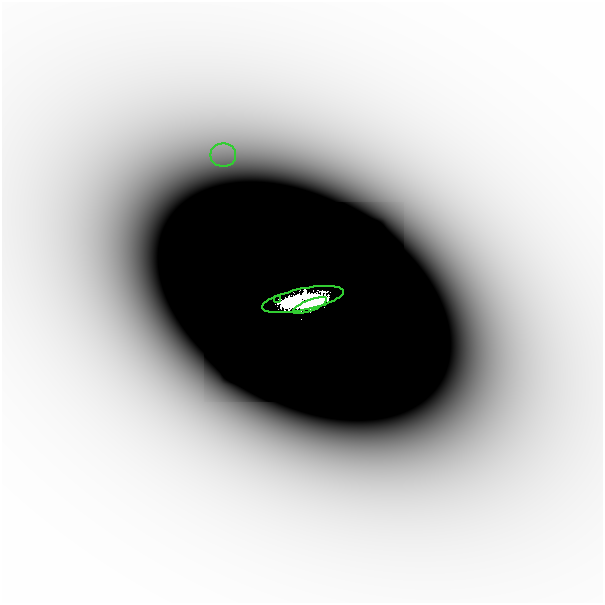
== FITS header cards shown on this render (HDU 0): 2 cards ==
NAXIS1  =                  601
NAXIS2  =                  601

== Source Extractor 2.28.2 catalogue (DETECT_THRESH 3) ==
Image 601 x 601 px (HDU 0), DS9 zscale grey, 1 PNG px = 1 image px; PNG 605 x 605 px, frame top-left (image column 1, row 601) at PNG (2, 2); each listed source drawn as its Kron ellipse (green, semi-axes under 4 px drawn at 4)
Background -8.89e-07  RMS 3.2e-07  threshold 9.71e-07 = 3 sigma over >= 5 px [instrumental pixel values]
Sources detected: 6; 2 with non-positive FLUX_AUTO (blend fragments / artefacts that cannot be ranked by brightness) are neither listed nor drawn; the other 4 listed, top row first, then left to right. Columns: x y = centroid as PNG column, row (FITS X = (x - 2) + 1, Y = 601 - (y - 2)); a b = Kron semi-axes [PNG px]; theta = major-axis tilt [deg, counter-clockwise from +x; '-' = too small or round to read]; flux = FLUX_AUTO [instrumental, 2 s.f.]
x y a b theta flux
223 155 13 11 0 3.6e-04
278 299 2 2 - 6.9e-03
303 299 41 11 11 7.7e+00
310 306 18 5 21 4.7e+00
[2 non-positive-flux detections neither listed nor drawn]